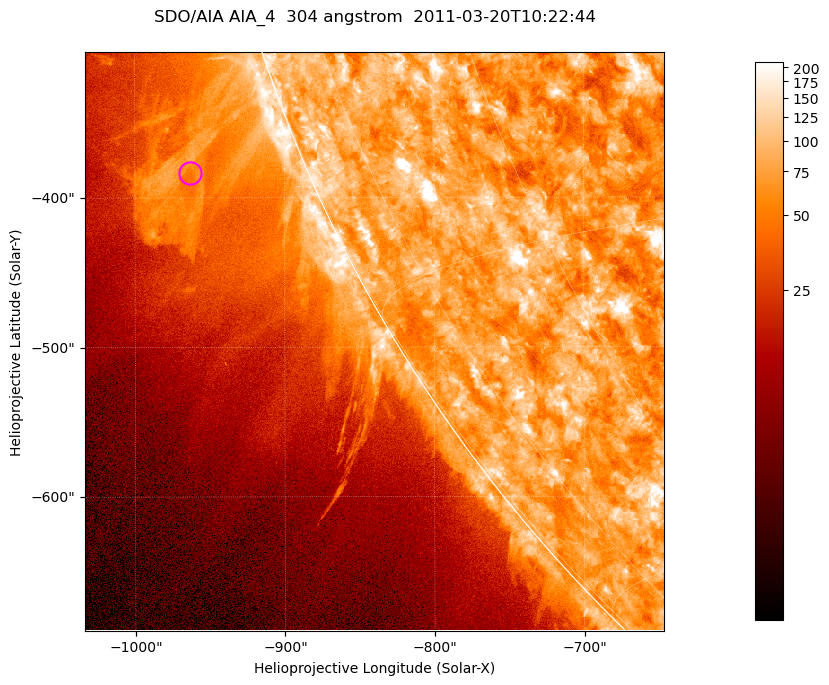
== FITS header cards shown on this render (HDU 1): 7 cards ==
TELESCOP= 'SDO/AIA '           / For AIA: SDO/AIA
INSTRUME= 'AIA_4   '           / For AIA: AIA_ATA1, AIA_ATA2, AIA_ATA3 or AIA_AT
WAVELNTH=                  304 / [angstrom] Wavelength
WAVEUNIT= 'angstrom'           / Wavelength unit: angstrom
DATE-OBS= '2011-03-20T10:22:44.125' / [ISO] Date when observation started; ISO 8
CTYPE1  = 'HPLN-TAN'           / CTYPE1; Typically HPLN
CTYPE2  = 'HPLT-TAN'           / CTYPE2; Typically HPLT

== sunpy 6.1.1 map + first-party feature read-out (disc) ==
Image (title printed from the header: SDO/AIA AIA_4  304 angstrom  2011-03-20T10:22:44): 645 x 645 px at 0.6 arcsec/px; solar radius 964 arcsec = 1606 px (partial field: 2.2% of the solar disc is inside the frame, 44% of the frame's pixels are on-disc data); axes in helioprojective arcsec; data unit not stated in the header (colour bar unlabelled)
Orientation: roll -0.132 deg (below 1 deg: not rotated)
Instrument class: DISC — disc imager (sunpy class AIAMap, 304 A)
Bright regions (active regions / flare kernels): reference = the on-disc median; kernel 5 px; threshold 5 sigma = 117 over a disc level ~74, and >= 1.15x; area >= 416 px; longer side >= 8 px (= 4.8 arcsec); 0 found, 0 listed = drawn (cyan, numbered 1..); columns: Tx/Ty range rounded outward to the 2 arcsec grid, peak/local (2 s.f.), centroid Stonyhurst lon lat
Off-limb structures (1.02-1.3 R_sun): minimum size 208 px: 6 found; the strongest spans PA ~110..115 deg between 1.02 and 1.14 R_sun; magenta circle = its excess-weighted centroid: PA ~110 deg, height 1.08 R_sun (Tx ~-964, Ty ~-384 arcsec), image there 2.2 x the reference